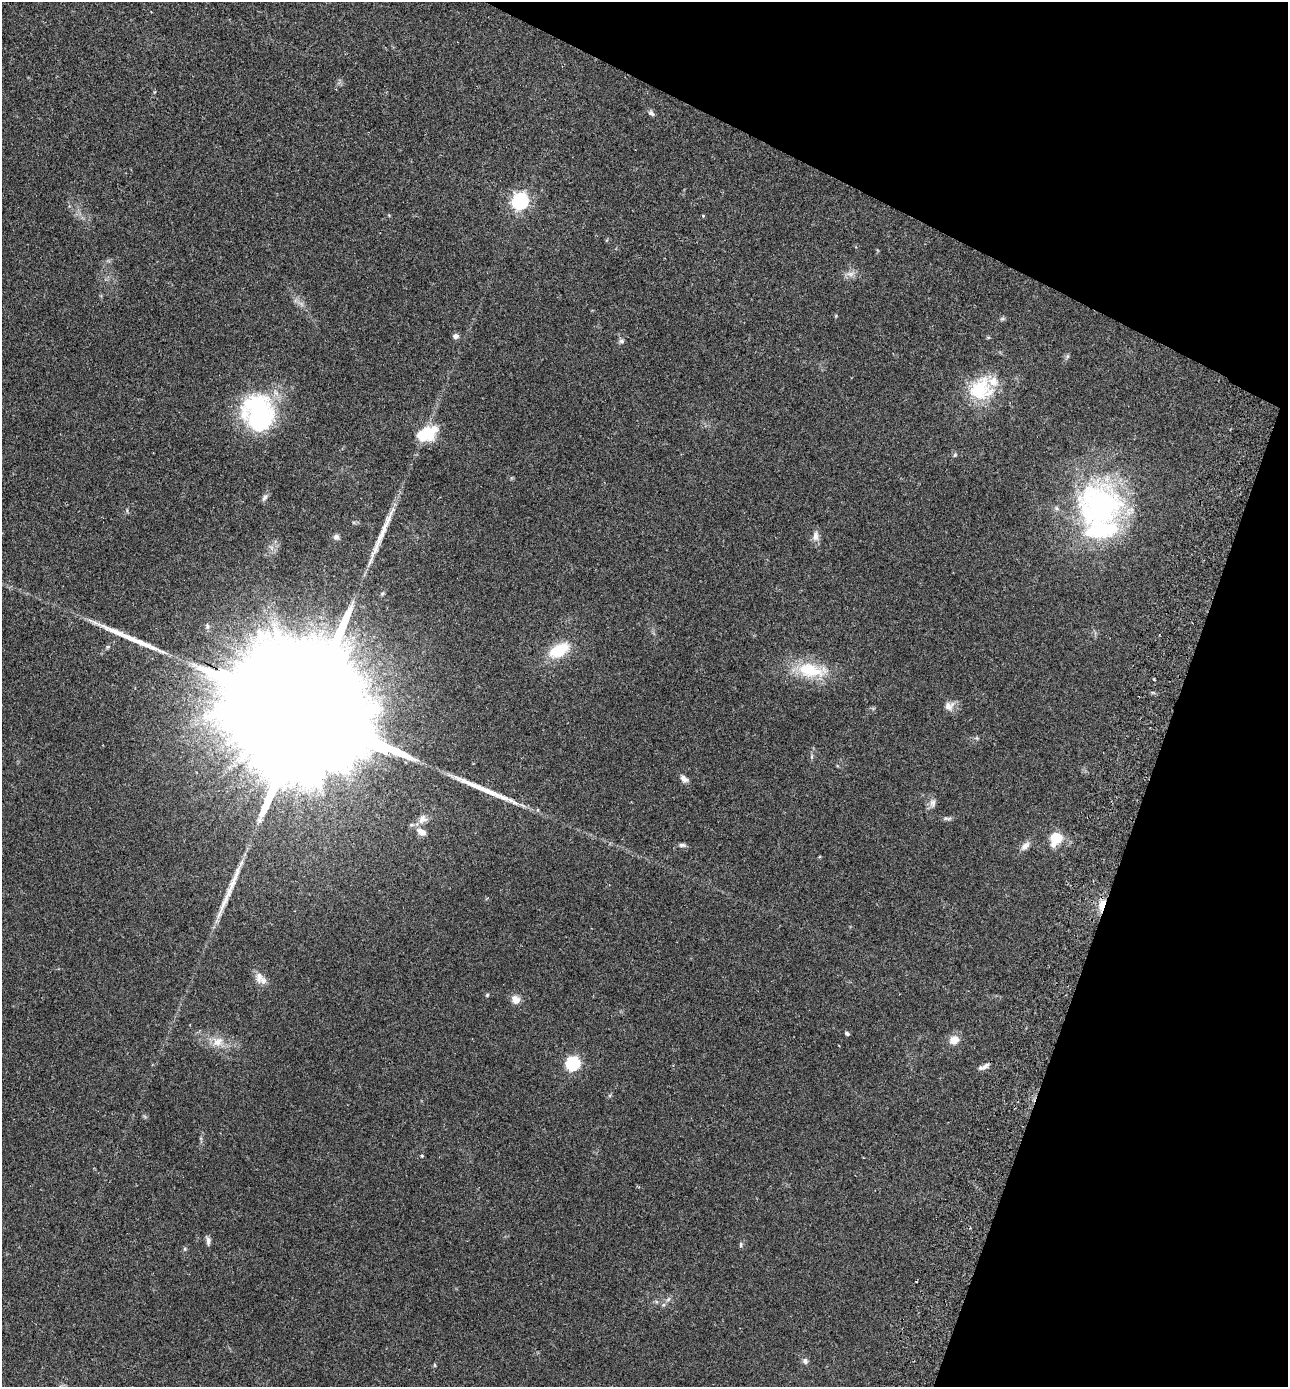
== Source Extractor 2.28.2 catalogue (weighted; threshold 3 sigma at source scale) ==
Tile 8 of 4 x 4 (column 4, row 2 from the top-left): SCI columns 4053-5338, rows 2800-4184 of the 5665 x 5596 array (HDU 1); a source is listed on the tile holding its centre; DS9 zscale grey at full resolution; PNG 1290 x 1389 px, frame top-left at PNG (2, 2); no overlay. Shown black and unused: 19% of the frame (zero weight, under 2 of 3 exposures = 3% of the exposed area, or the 3 px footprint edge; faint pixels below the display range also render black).
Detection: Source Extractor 2.28.2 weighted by HDU 2 'WHT'; one run over the whole footprint, this tile lists its part. Background 0.12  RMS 0.0084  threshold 0.0378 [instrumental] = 3 sigma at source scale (4.5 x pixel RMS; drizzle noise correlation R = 1.50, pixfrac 1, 0.05/0.05 arcsec/px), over >= 5 px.
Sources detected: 60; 1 too faint to see at this stretch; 2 inside a brighter object's white glare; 1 cosmic-ray / hot-pixel residue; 4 long thin detections or spike segments (spike, bleed or trail) — not listed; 4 inside a brighter listed object's ellipse — not listed separately; the other 48 listed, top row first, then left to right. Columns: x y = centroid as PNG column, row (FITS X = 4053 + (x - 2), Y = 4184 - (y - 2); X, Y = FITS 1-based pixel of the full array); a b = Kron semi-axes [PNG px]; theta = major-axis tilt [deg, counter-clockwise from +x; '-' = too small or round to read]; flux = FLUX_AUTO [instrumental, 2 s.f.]
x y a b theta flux
651 113 9 6 -35 2.3
520 201 7 7 - 240
703 216 4 4 - 0.72
850 274 14 7 9 5
1002 319 7 4 1 1.4
456 336 7 6 - 2.7
988 337 5 4 - 0.96
622 341 7 7 - 2.1
1067 356 6 6 - 1.5
981 389 31 26 42 45
258 412 43 33 -73 120
427 434 18 11 23 42
955 455 6 4 46 1.2
264 498 11 6 61 2.7
1101 505 60 58 7 190
816 536 15 9 -82 5.2
336 537 7 7 - 3
559 650 28 15 29 28
811 670 41 18 -8 40
1154 679 3 3 - 1.2
949 706 15 12 28 6.3
310 715 112 26 -26 110000
977 738 6 4 -45 1.1
812 757 8 4 82 1.5
684 779 11 7 -41 4.1
933 803 14 8 75 4.3
949 818 10 4 2 2
422 819 15 11 36 6.6
421 832 16 9 -28 6.5
1056 838 11 9 60 26
682 845 11 5 -4 2.3
1025 846 15 8 44 5
1102 905 12 7 73 11
259 977 17 8 86 6.1
487 995 6 3 46 0.98
516 999 12 11 - 5.9
847 1033 5 4 - 1.4
954 1040 13 11 30 7.8
218 1042 17 14 28 11
573 1063 6 6 - 130
986 1066 11 6 43 3.3
422 1156 4 4 - 1.1
208 1241 11 5 -81 3.1
741 1245 8 4 90 1.3
668 1299 7 6 - 2.2
663 1305 6 4 42 1.5
805 1361 7 7 - 2.6
435 1365 6 4 -88 0.92
Overlapping masked pixels (flux is a lower limit): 2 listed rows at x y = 310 715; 1102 905